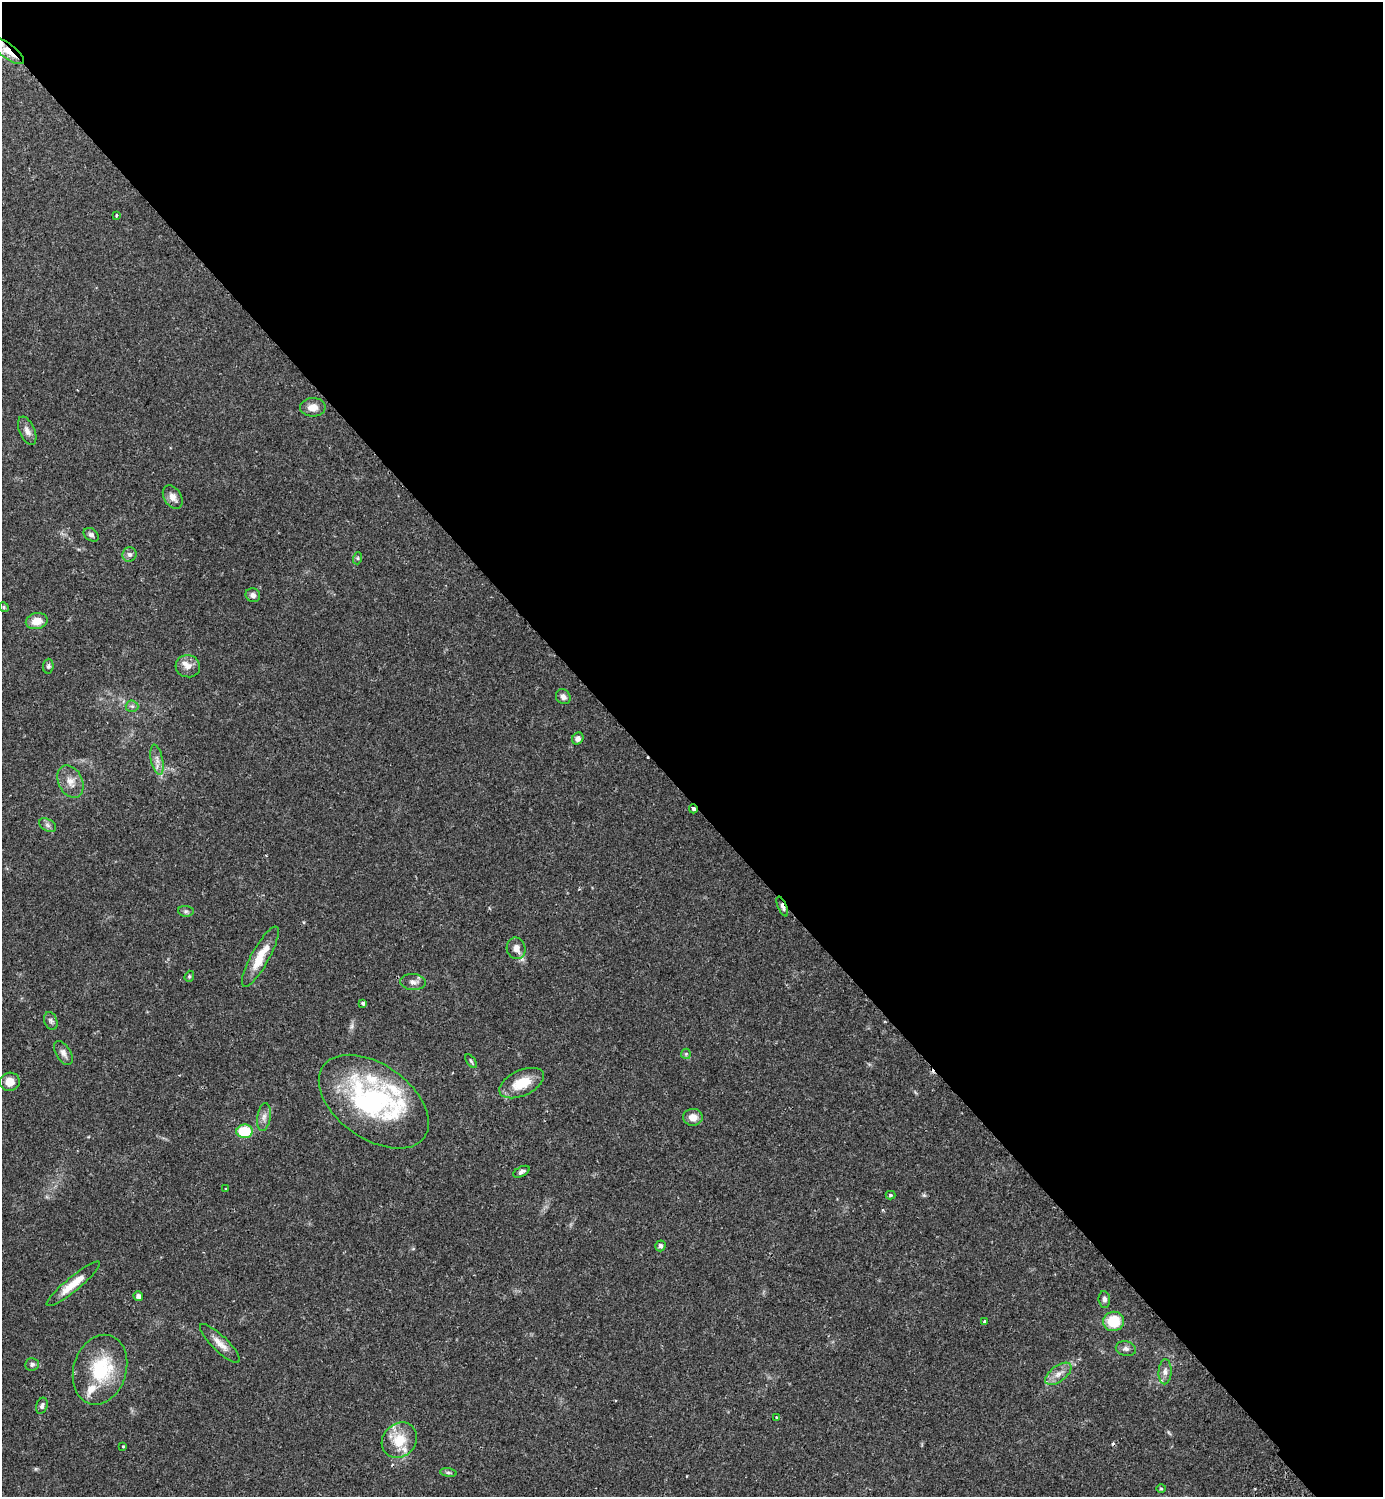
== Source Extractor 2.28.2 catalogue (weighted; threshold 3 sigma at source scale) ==
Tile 3 of 4 x 4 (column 3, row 1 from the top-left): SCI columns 3105-4485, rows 4530-6024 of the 6069 x 6072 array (HDU 1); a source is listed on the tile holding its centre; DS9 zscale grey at full resolution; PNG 1385 x 1499 px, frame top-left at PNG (2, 2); each listed source drawn as its Kron ellipse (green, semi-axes under 4 px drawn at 4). Shown black and unused: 53% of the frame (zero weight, under 2 of 3 exposures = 3% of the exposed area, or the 3 px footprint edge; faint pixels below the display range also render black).
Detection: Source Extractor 2.28.2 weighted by HDU 2 'WHT'; one run over the whole footprint, this tile lists its part. Background 0.0696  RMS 0.0052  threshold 0.0235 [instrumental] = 3 sigma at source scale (4.5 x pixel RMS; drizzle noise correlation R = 1.50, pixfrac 1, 0.05/0.05 arcsec/px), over >= 5 px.
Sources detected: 68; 1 inside a brighter object's white glare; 3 cosmic-ray / hot-pixel residue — neither listed nor drawn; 6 inside a brighter listed object's ellipse — not listed separately; the other 58 listed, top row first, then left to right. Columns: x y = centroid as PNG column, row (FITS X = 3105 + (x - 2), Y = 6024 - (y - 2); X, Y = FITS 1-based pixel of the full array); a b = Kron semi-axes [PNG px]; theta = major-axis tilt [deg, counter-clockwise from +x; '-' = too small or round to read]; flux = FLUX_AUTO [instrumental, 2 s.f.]
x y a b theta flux
8 51 19 7 -37 6.5
116 215 3 3 - 0.56
313 407 13 9 1 4.6
27 431 15 7 -66 2.9
173 497 13 8 -58 3.2
91 535 8 6 -38 1.4
129 554 7 7 - 1.6
358 558 6 4 72 0.7
253 595 7 6 - 2
4 607 5 4 - 0.69
37 621 11 8 13 5.8
48 666 7 5 85 1.1
188 666 12 11 - 3.7
563 697 8 7 - 2.1
132 706 6 6 - 1.1
578 738 6 5 - 1.9
157 760 15 6 -78 3
70 782 17 12 -65 5.3
693 809 5 3 - 3
48 825 9 6 -28 1.5
782 907 11 3 -67 2.1
186 911 8 5 -6 1.2
516 948 11 9 -76 3.5
260 957 34 9 61 12
189 976 6 4 69 0.67
413 982 13 8 -5 2.8
363 1003 4 3 - 1.2
51 1021 9 6 -70 1.4
63 1053 13 7 -58 2.5
686 1054 5 5 - 0.76
471 1061 8 4 -55 0.78
10 1082 10 9 - 4.9
522 1083 24 12 25 12
374 1102 62 37 -35 77
264 1117 14 6 81 2.7
693 1117 10 8 1 4.2
245 1131 8 7 - 19
521 1172 9 5 27 1.6
225 1189 3 2 - 0.54
890 1195 5 4 - 0.93
660 1246 5 5 - 1.5
73 1284 34 7 39 9.3
138 1296 5 4 - 1.9
1104 1299 8 6 -83 1.5
984 1321 3 3 - 0.98
1114 1321 10 9 - 15
220 1343 27 8 -44 5
1126 1349 10 7 -14 2
32 1364 7 6 - 1.3
100 1370 35 26 73 29
1165 1372 12 6 87 2.5
1058 1374 15 7 37 3.9
42 1406 8 5 72 1.3
777 1417 3 3 - 0.96
399 1440 19 16 45 13
123 1446 3 2 - 0.47
448 1473 8 4 -9 0.88
1161 1489 5 3 - 0.48
Overlapping masked pixels (flux is a lower limit): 3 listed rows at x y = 8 51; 693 809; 782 907